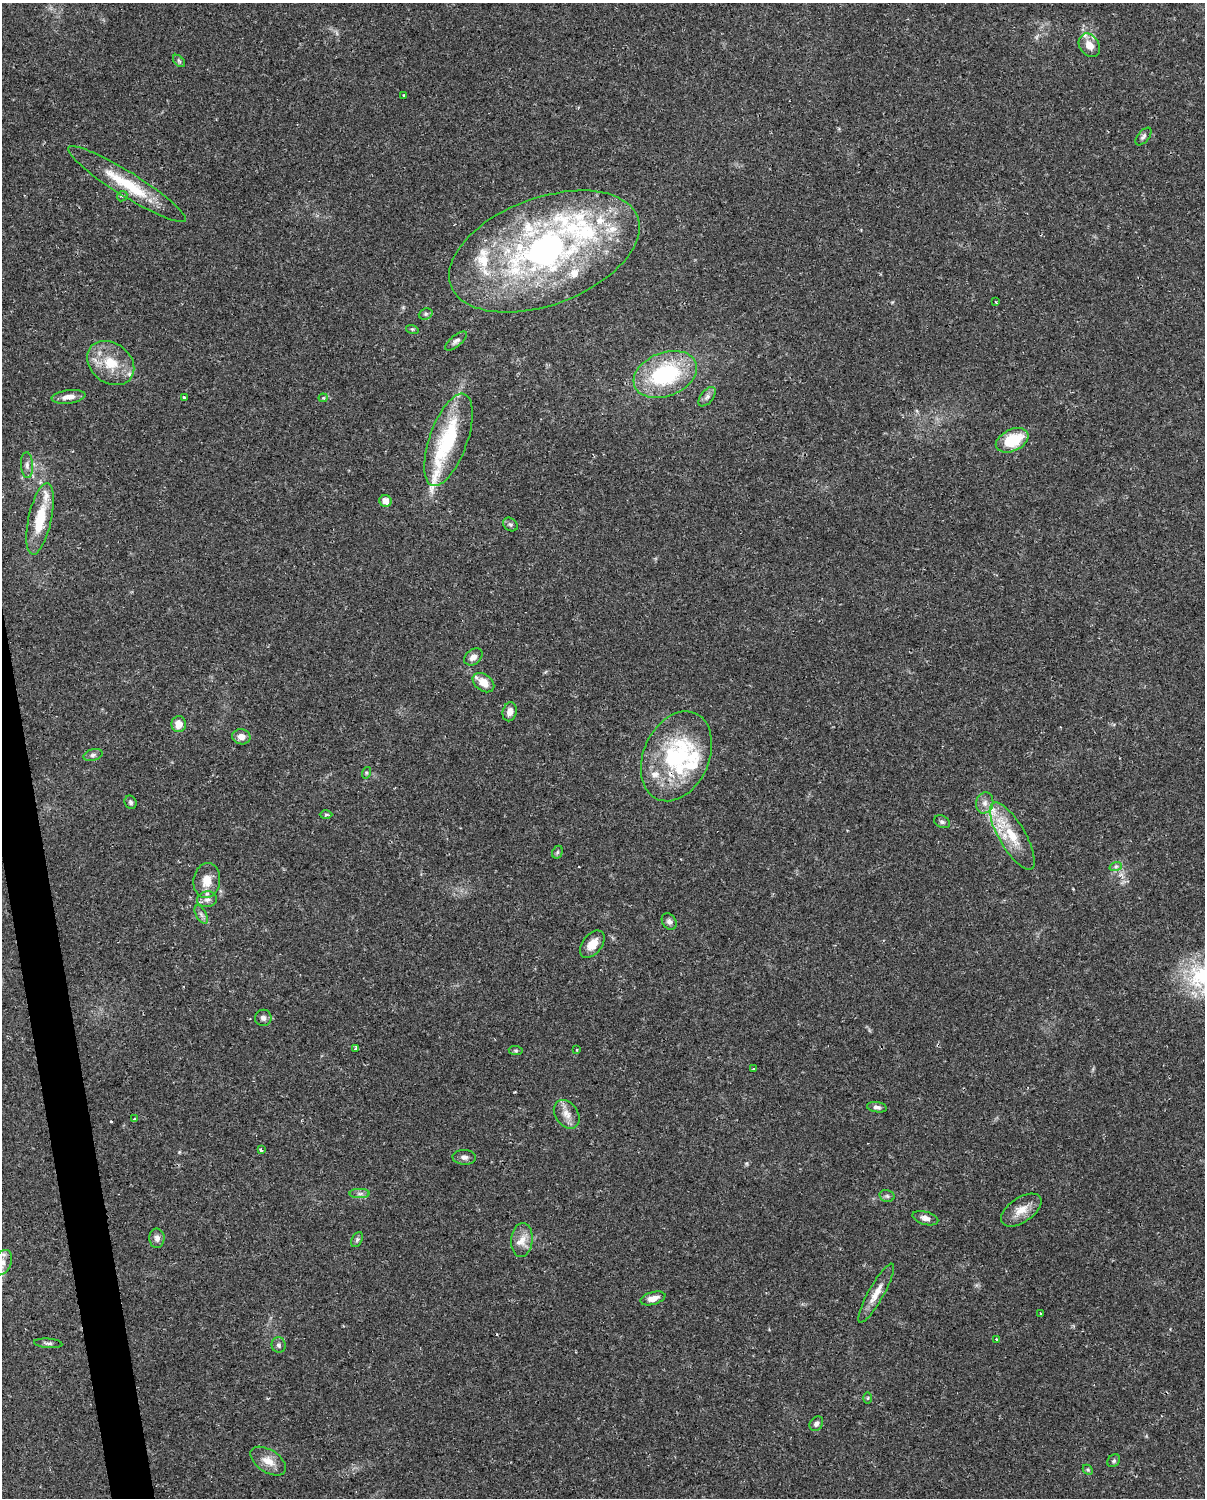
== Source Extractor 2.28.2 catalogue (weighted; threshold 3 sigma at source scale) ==
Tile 7 of 4 x 3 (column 3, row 2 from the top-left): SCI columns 2407-3609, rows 1524-3019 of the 4812 x 4588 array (HDU 1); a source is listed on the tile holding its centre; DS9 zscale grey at full resolution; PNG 1207 x 1500 px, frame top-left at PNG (2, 3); each listed source drawn as its Kron ellipse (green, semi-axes under 4 px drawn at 4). Shown black and unused: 2% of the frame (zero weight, under 2 of 3 exposures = <1% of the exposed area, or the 3 px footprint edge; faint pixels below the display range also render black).
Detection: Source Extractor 2.28.2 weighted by HDU 2 'WHT'; one run over the whole footprint, this tile lists its part. Background 0.0362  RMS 0.0036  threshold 0.0163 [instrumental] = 3 sigma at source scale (4.5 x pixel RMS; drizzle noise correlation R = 1.50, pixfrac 1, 0.0396/0.0396 arcsec/px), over >= 5 px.
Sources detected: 89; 1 cosmic-ray / hot-pixel residue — neither listed nor drawn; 16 inside a brighter listed object's ellipse — not listed separately; the other 72 listed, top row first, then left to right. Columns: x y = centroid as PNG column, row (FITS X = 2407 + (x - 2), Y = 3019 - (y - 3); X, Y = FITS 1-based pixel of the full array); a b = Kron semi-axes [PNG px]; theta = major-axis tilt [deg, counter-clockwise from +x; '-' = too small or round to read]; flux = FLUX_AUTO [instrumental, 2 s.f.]
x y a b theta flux
1089 45 12 9 -55 4.1
179 61 7 4 -45 0.66
404 95 3 2 - 0.35
1143 136 10 5 50 0.98
127 184 69 12 -32 18
122 196 6 4 43 0.66
544 251 99 53 20 140
995 302 3 2 - 0.42
426 314 7 5 21 0.7
412 329 6 4 -17 0.5
456 341 13 5 39 1.3
111 363 25 20 -38 11
665 374 33 22 22 36
69 397 17 6 7 2.8
707 397 11 6 50 1.4
184 398 3 3 - 1.2
323 398 4 4 - 0.45
448 440 48 19 71 28
1012 440 17 10 25 14
27 465 13 6 -87 1.6
385 501 6 6 - 3.6
40 519 36 11 78 12
510 524 8 6 -36 0.84
473 657 10 7 38 2
483 683 12 8 -37 4.5
510 712 9 7 75 2.2
179 724 8 7 - 3.8
241 737 9 7 -10 2.8
93 755 10 5 16 1.1
676 756 47 33 66 44
366 773 6 4 73 0.48
131 802 7 5 -63 0.89
985 803 11 8 75 2.1
326 815 6 4 2 0.52
942 822 8 6 -27 0.89
1012 836 38 13 -60 11
557 852 7 5 62 0.69
1116 866 6 4 19 0.72
207 881 17 13 83 5.7
207 899 10 8 11 1.9
201 914 10 5 -63 1.2
669 922 9 6 -58 1.2
592 944 16 9 52 4.3
263 1018 8 8 - 1.3
356 1048 4 3 - 0.95
577 1050 3 3 - 0.38
516 1051 7 4 -6 0.58
754 1069 3 3 - 0.3
877 1107 10 5 -9 1.2
567 1114 15 11 -54 3.4
135 1119 3 3 - 1.8
261 1150 4 3 - 0.99
464 1157 12 7 -2 1.5
360 1194 10 4 0 1.1
887 1196 7 5 -14 0.83
1021 1210 23 12 34 5.3
925 1218 13 6 -16 1.8
157 1238 9 7 -88 1.7
357 1240 8 5 64 0.77
522 1240 17 10 84 3.9
2 1263 13 9 64 2.9
876 1293 33 8 61 4.8
653 1298 13 6 16 2.7
1040 1313 3 2 - 0.51
996 1339 3 2 - 0.37
48 1343 14 4 -4 1
279 1345 8 7 - 0.99
868 1398 5 3 - 0.38
816 1424 8 6 54 1.2
268 1461 20 11 -33 4.8
1114 1461 7 5 45 0.69
1088 1470 6 4 -45 0.5
Overlapping masked pixels (flux is a lower limit): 1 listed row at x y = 676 756
Isophote crosses this tile's border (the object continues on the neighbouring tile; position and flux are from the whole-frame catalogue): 1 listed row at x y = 2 1263